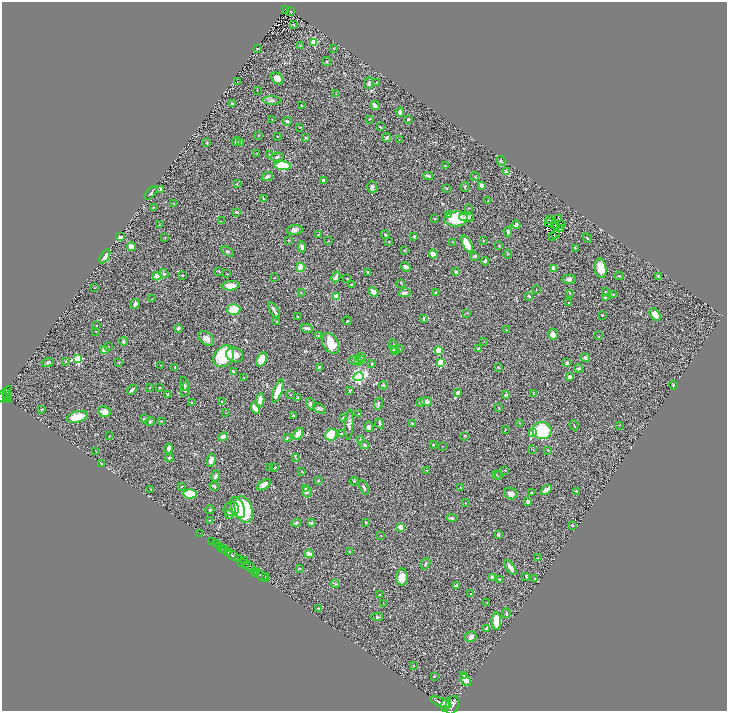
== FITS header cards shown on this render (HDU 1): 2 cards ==
NAXIS1  =                 1449
NAXIS2  =                 1417

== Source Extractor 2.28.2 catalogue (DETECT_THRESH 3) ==
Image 1449 x 1417 px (HDU 1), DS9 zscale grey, zoomed out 1/2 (1 PNG px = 2 x 2 image px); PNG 729 x 713 px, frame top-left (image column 1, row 1417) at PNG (2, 2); each listed source drawn as its Kron ellipse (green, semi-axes under 4 px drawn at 4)
Background 1.4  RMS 0.056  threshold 0.169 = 3 sigma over >= 5 px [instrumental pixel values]
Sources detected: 360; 19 cannot appear on this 1/2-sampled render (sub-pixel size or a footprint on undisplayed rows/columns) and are neither listed nor drawn; the other 341 listed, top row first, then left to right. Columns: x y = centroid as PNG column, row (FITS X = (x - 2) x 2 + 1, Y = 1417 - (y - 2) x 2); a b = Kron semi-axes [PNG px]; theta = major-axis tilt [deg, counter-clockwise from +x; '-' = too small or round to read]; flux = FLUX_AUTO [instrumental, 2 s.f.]
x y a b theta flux
285 9 3 2 - 95
291 11 3 2 - 150
294 25 3 2 - 6.3
314 42 3 3 - 240
300 46 2 1 - 3.7
334 48 3 2 - 6.9
258 49 3 2 - 9.2
327 62 4 2 - 7.9
277 78 7 5 -40 67
237 82 2 1 - 2.3
376 82 3 2 - 5.2
369 83 6 4 69 19
257 90 2 1 - 3.2
336 94 3 2 - 6.4
272 100 9 3 -5 26
232 103 3 2 - 9.7
301 105 2 2 - 5.8
375 105 5 4 - 32
400 112 5 3 - 41
369 119 3 2 - 5.6
408 119 3 3 - 13
272 120 2 1 - 3.7
287 121 5 3 - 21
300 127 3 2 - 5.1
380 127 3 2 - 9.1
258 135 2 2 - 6.4
278 136 2 1 - 2.8
306 137 3 2 - 16
387 137 4 2 - 26
399 140 2 1 - 2.7
236 141 4 3 - 18
207 142 3 2 - 8.3
240 143 4 3 - 19
257 153 2 1 - 2.8
269 154 2 2 - 5
277 157 6 3 13 20
501 161 5 3 - 11
283 166 8 4 -3 490
445 166 2 1 - 7.3
507 172 2 2 - 150
428 176 5 4 - 14
475 176 5 3 - 7.5
267 177 6 3 21 24
324 180 4 3 - 26
237 184 4 1 - 5.4
481 185 3 3 - 36
372 187 6 5 - 29
465 187 5 2 - 8.7
447 188 3 3 - 8.2
161 189 3 3 - 38
151 193 8 3 48 23
263 198 3 2 - 5
488 201 3 2 - 5
173 204 3 2 - 5.7
153 207 3 2 - 3.5
469 208 3 2 - 6.6
237 212 3 2 - 15
448 214 4 3 - 16
466 217 7 4 -1 27
434 218 3 2 - 7.5
559 218 2 1 - 5.9
456 219 12 7 2 330
550 219 3 2 - 1.3
221 221 3 1 - 3.4
549 222 2 1 - 2.3
159 225 3 2 - 4.3
516 225 4 4 - 22
555 225 2 1 - 0.52
561 225 2 1 - 1.4
556 227 2 2 - 1.6
561 228 2 1 - 3.3
295 230 8 5 3 32
508 232 4 2 - 16
385 234 5 3 - 12
318 235 3 2 - 3.9
556 235 3 1 - 1.5
414 236 3 3 - 13
553 236 2 1 - 4.2
120 237 4 3 - 19
165 237 3 2 - 4.6
587 238 5 3 - 15
289 240 3 2 - 5.2
328 241 4 2 - 6.6
483 241 2 2 - 5.2
389 242 3 2 - 6.1
453 242 3 2 - 5.3
467 244 9 4 -63 240
499 246 3 2 - 6.2
131 247 4 4 - 66
302 247 5 4 - 35
575 248 3 2 - 5.6
404 250 3 2 - 4.9
227 251 7 3 -33 15
433 254 5 4 - 45
508 254 4 2 - 4.9
105 256 7 4 56 67
475 256 4 3 - 21
485 261 4 4 - 15
300 267 4 4 - 130
406 267 5 4 - 30
554 268 4 3 - 45
601 268 10 5 -81 130
219 271 3 2 - 5.7
368 272 3 3 - 13
456 272 3 2 - 26
164 273 5 4 - 16
227 274 2 2 - 8
182 275 2 2 - 7.5
157 276 4 3 - 110
619 276 4 3 - 9.6
659 276 3 3 - 9.4
336 277 5 3 - 51
274 278 3 2 - 3.8
347 278 3 2 - 5.3
569 279 7 4 0 33
401 283 3 2 - 5.1
351 284 3 2 - 6.9
231 286 9 4 3 96
94 288 2 1 - 3.6
536 290 2 1 - 3.4
373 292 5 4 - 57
436 292 3 2 - 13
605 292 4 2 - 7.2
301 293 2 2 - 4.2
404 293 6 3 12 32
570 293 3 2 - 5.9
613 294 3 2 - 6.1
529 296 3 2 - 16
336 297 4 3 - 83
605 298 2 2 - 24
152 299 2 2 - 4.7
569 302 2 2 - 13
135 304 5 3 - 29
234 310 7 5 1 170
274 310 8 2 -60 30
467 313 3 2 - 4.3
655 314 7 4 -55 83
603 315 2 2 - 18
298 316 2 2 - 8.2
424 319 4 2 - 14
347 321 4 3 - 13
277 322 2 2 - 6
96 325 2 2 - 6.5
178 328 4 3 - 19
306 328 6 3 -12 41
506 330 2 2 - 3.7
96 331 2 2 - 5.1
553 334 6 5 - 38
318 336 3 3 - 7.7
599 336 3 2 - 5.2
206 338 9 6 -37 61
124 341 4 3 - 12
484 341 2 1 - 2.8
331 343 11 7 -58 180
394 346 7 3 -76 19
108 347 3 2 - 5.2
399 349 3 3 - 9.2
478 349 3 3 - 8.4
104 350 2 2 - 99
393 350 3 3 - 16
438 350 2 2 - 250
396 351 3 3 - 14
235 355 8 7 - 79
224 356 12 9 50 490
360 357 5 3 - 27
585 358 5 4 - 22
77 359 3 3 - 760
361 359 3 3 - 17
262 360 7 5 62 160
354 360 5 3 - 18
359 361 4 3 - 50
48 362 6 3 20 16
65 362 3 2 - 7.6
119 362 3 2 - 4.1
441 363 4 3 - 230
567 363 3 3 - 16
372 364 3 2 - 12
161 365 2 2 - 4
175 367 3 2 - 5.9
320 367 3 3 - 21
498 368 3 2 - 6.8
578 368 4 4 - 16
233 371 3 2 - 9.3
243 377 2 2 - 4
359 377 5 4 - 1800
569 377 3 3 - 33
184 384 7 4 -82 16
383 385 5 3 - 9.1
673 385 4 2 - 9.8
150 387 2 2 - 4.6
159 388 3 2 - 7.8
185 389 8 4 76 31
132 390 6 2 47 26
278 391 12 4 70 180
349 391 4 2 - 10
457 393 4 3 - 16
533 393 4 2 - 8.4
3 394 11 3 46 1200
6 394 4 2 - 550
168 394 3 2 - 5.9
8 395 2 1 - 110
290 395 2 2 - 4.4
506 395 3 3 - 20
7 398 2 2 - 200
298 398 3 2 - 19
9 399 3 2 - 290
260 400 7 3 81 110
222 401 3 2 - 5.1
426 401 5 3 - 56
192 402 2 2 - 8.7
421 402 3 2 - 39
378 403 6 3 78 13
310 404 6 4 -72 17
255 408 6 4 -61 100
499 408 3 2 - 6.2
319 409 7 4 -28 20
41 410 3 2 - 7.3
104 412 6 5 - 65
226 413 2 1 - 2.6
359 414 2 1 - 3.3
293 415 3 2 - 9.1
77 417 11 5 14 190
344 417 3 2 - 6.5
144 419 4 3 - 14
150 421 5 3 - 14
161 421 3 2 - 4.9
412 423 3 3 - 9.9
520 423 2 2 - 4.9
349 424 15 4 87 40
379 424 5 3 - 13
574 425 5 1 - 5.4
619 425 2 2 - 5.6
369 427 5 4 - 24
505 429 3 1 - 3.7
542 431 9 8 - 520
532 432 4 4 - 55
298 434 6 4 57 110
341 434 2 2 - 12
331 435 6 5 - 280
109 436 3 2 - 4.3
465 436 4 2 - 5.2
223 437 5 4 - 42
287 438 4 3 - 8.9
361 440 3 3 - 13
364 445 5 3 - 15
433 445 3 3 - 9.1
442 446 2 1 - 2.5
169 449 5 3 - 38
533 450 2 1 - 3.1
548 450 3 2 - 5.8
96 452 4 2 - 4.5
295 457 4 2 - 7.3
169 458 5 3 - 13
211 460 6 4 82 40
101 464 2 2 - 3.1
270 468 3 2 - 6.4
275 468 3 2 - 8.4
427 470 2 2 - 3.6
505 470 3 2 - 3.6
301 472 2 2 - 4.5
496 474 2 2 - 3.8
216 476 6 3 78 18
499 476 2 2 - 6.8
318 481 3 3 - 8.4
354 481 4 3 - 10
264 485 8 4 35 53
182 486 3 2 - 6
214 486 5 3 - 12
364 487 7 3 -67 23
460 488 2 2 - 3.4
151 489 3 2 - 5.4
306 489 4 3 - 18
546 490 6 3 37 47
576 491 2 2 - 9.2
307 492 5 5 - 26
511 493 7 5 -24 40
531 493 3 2 - 14
190 494 7 4 4 290
528 502 3 3 - 24
465 503 2 1 - 7.2
238 508 11 6 -65 140
231 509 8 7 - 66
244 509 14 8 -71 660
210 510 4 3 - 10
229 514 4 3 - 38
452 518 5 4 - 20
210 520 2 1 - 3.1
365 522 4 2 - 7.8
296 523 5 3 - 20
311 523 3 3 - 16
572 525 3 2 - 11
401 527 2 2 - 160
200 533 2 1 - 14
381 535 2 1 - 3.1
499 535 3 3 - 17
212 541 2 1 - 76
216 544 3 2 - 350
219 546 3 2 - 320
222 549 2 1 - 560
224 550 2 2 - 1500
350 551 3 3 - 9.5
227 552 3 2 - 1100
309 554 4 3 - 58
233 556 7 2 -38 4500
537 558 4 2 - 5.4
239 559 4 3 - 2100
244 561 2 2 - 240
241 562 3 2 - 720
425 563 6 3 61 12
246 565 3 2 - 1400
250 567 7 3 -37 950
510 567 8 4 -55 47
300 568 4 3 - 7.4
254 571 2 2 - 2000
256 572 2 2 - 1600
261 575 10 2 -37 2800
265 576 2 1 - 130
526 576 4 2 - 10
402 577 8 6 -89 120
493 577 3 3 - 59
500 579 3 2 - 8.4
535 579 3 3 - 8.7
335 584 4 3 - 11
456 586 4 3 - 20
471 594 2 2 - 8.4
380 595 3 2 - 12
487 602 2 1 - 3.5
383 604 2 1 - 3.1
319 608 3 2 - 18
506 613 5 3 - 14
377 617 5 4 - 17
496 621 9 4 89 220
486 629 4 3 - 23
471 637 6 5 - 36
413 665 2 1 - 2.9
434 676 2 2 - 8.8
464 676 3 3 - 7.4
466 680 7 4 -52 55
441 702 11 4 -22 8600
446 705 7 4 70 5700
452 705 9 6 68 11000
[19 sub-pixel or undisplayed-footprint detections neither listed nor drawn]